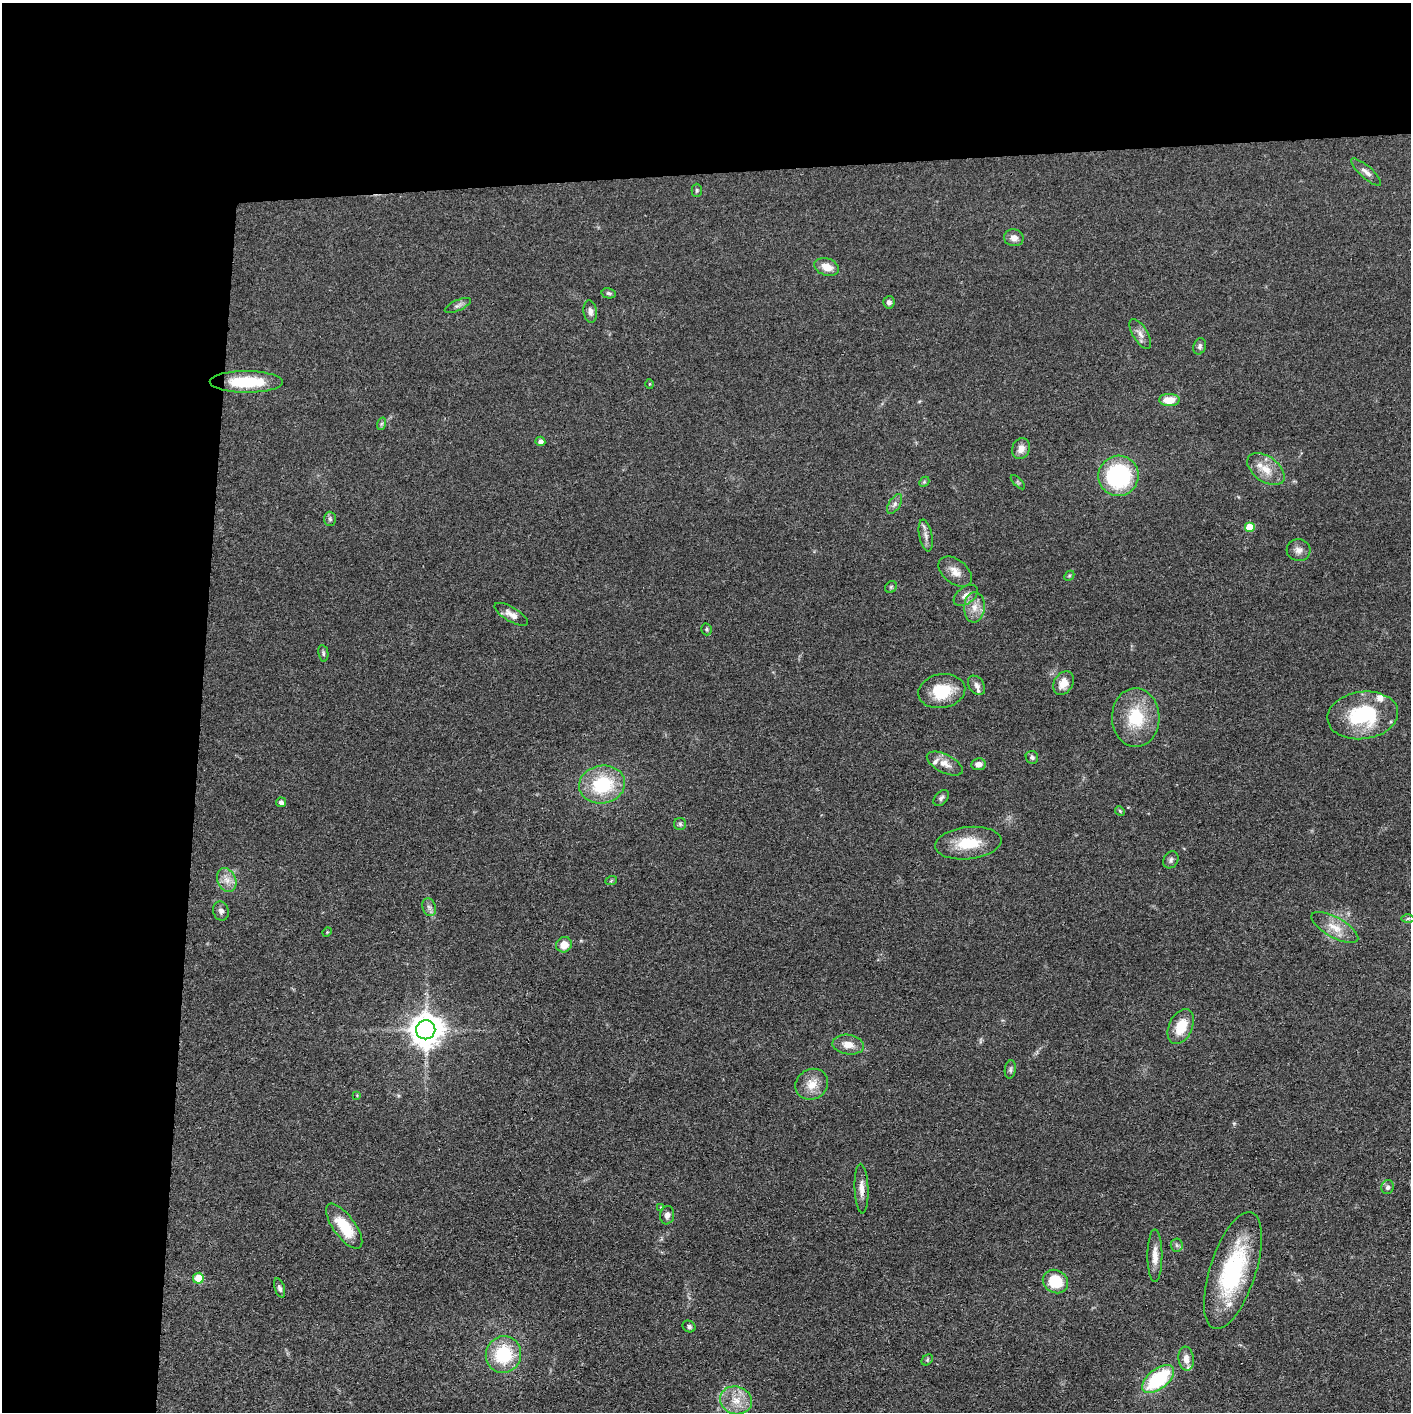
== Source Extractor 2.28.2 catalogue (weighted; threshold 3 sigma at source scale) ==
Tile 1 of 3 x 3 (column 1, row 1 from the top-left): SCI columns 4-1412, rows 2837-4246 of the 4232 x 4261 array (HDU 1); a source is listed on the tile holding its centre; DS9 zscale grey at full resolution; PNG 1413 x 1414 px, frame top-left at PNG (2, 3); each listed source drawn as its Kron ellipse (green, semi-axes under 4 px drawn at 4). Shown black and unused: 24% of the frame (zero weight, under 3 of 4 exposures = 1% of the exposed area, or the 3 px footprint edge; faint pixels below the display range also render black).
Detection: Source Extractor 2.28.2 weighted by HDU 2 'WHT'; one run over the whole footprint, this tile lists its part. Background 0.0571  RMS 0.0052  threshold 0.0235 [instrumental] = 3 sigma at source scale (4.5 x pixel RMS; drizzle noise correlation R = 1.50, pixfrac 1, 0.05/0.05 arcsec/px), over >= 5 px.
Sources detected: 85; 6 inside a brighter listed object's ellipse — not listed separately; the other 79 listed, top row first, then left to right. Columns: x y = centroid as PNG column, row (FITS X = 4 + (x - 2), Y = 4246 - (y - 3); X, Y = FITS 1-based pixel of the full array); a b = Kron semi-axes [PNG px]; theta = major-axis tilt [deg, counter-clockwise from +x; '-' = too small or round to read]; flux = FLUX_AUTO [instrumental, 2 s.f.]
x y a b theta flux
1366 172 19 6 -42 3
697 190 7 5 -90 0.85
1014 238 10 8 -11 3.4
827 267 12 8 -19 6
609 293 7 5 -10 1.1
889 302 6 5 - 1.6
458 305 14 5 24 1.8
590 311 11 7 -82 2.2
1140 334 17 7 -59 3.2
1200 346 8 6 73 1.5
246 382 36 11 0 24
649 384 5 3 - 0.49
1169 400 10 6 1 7.9
381 424 6 4 71 0.84
540 441 5 4 - 2.3
1021 449 11 8 68 4.1
1266 469 21 12 -36 8.3
1118 476 20 20 - 58
924 482 6 4 43 0.72
1018 482 9 3 -45 0.72
895 504 11 5 57 1.9
330 519 7 6 - 1.1
1249 527 5 5 - 10
926 535 16 6 -79 2.9
1299 550 12 11 - 3.2
955 572 19 12 -39 5.6
1069 576 6 4 44 0.69
891 587 6 5 - 0.93
966 595 13 8 36 3.4
974 607 15 10 86 5.6
511 614 19 7 -31 3.8
707 629 6 5 - 0.77
323 653 8 5 -81 1
1063 683 12 9 58 6.1
977 685 11 7 -54 2.3
942 691 23 17 10 19
1363 715 35 23 7 40
1136 717 29 24 -88 24
1032 757 6 6 - 1.4
945 764 20 9 -27 4.9
978 764 7 5 8 3.4
602 784 23 19 9 31
941 798 9 6 48 1.5
281 802 5 5 - 2.3
1120 811 5 4 - 0.62
680 824 6 6 - 1.1
968 843 33 16 6 17
1171 860 9 7 60 1.6
227 880 12 9 -65 4.5
611 881 6 4 20 0.61
429 907 9 6 -73 2
221 911 9 8 - 2.1
1408 918 6 4 1 0.96
1335 927 26 10 -29 8.1
327 932 5 4 - 0.55
564 945 8 7 - 6.4
1181 1026 18 11 65 13
426 1030 9 9 - 960
848 1045 16 9 -9 5.7
1010 1069 9 5 82 1.3
812 1084 17 15 33 7.7
357 1095 4 4 - 0.45
1387 1187 7 6 - 1.6
861 1189 25 7 -88 4.5
661 1207 4 4 - 0.43
667 1215 9 7 81 2.4
344 1226 27 11 -54 19
1177 1245 6 6 - 1.2
1155 1256 26 7 90 5.5
1233 1271 61 23 72 57
198 1278 5 5 - 11
1055 1282 13 11 -31 17
280 1288 10 5 -72 1.4
689 1326 7 5 -28 1.4
503 1355 18 17 - 29
1186 1359 12 7 -83 4
927 1360 6 5 - 0.79
1158 1379 19 10 39 39
736 1400 16 14 -17 9.1